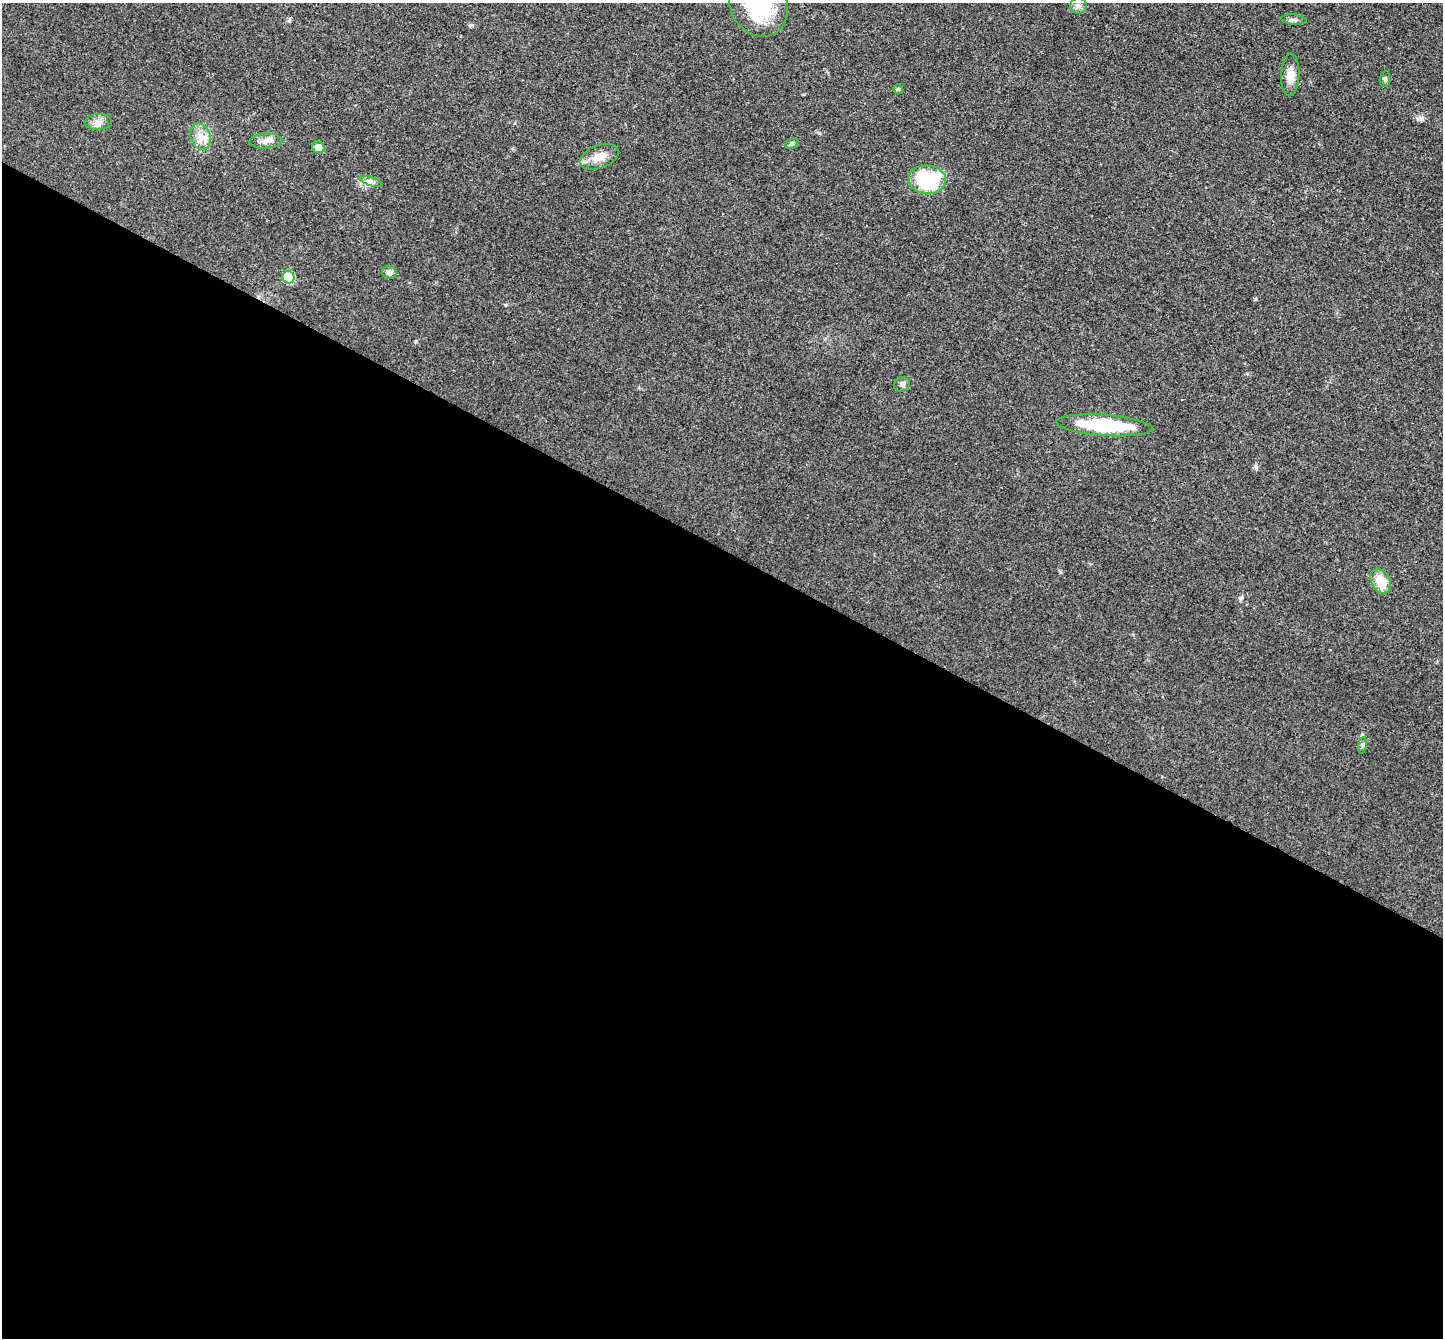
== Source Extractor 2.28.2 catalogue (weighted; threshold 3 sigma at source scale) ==
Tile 14 of 4 x 4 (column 2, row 4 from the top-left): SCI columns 1444-2884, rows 147-1482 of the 5767 x 5775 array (HDU 1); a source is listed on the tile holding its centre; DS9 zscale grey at full resolution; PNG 1445 x 1340 px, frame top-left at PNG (2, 3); each listed source drawn as its Kron ellipse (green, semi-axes under 4 px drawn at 4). Shown black and unused: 59% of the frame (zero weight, under 3 of 4 exposures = <1% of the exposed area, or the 3 px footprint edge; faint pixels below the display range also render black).
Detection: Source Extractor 2.28.2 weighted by HDU 2 'WHT'; one run over the whole footprint, this tile lists its part. Background 0.0996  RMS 0.006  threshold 0.027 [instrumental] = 3 sigma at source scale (4.5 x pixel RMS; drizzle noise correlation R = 1.50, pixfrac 1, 0.05/0.05 arcsec/px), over >= 5 px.
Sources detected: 21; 1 inside a brighter listed object's ellipse — not listed separately; the other 20 listed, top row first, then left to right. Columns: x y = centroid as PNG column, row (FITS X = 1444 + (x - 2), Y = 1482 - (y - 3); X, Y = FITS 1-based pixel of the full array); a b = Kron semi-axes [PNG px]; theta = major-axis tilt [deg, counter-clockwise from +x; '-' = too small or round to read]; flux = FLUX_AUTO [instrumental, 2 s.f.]
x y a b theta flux
759 5 33 28 -61 48
1078 6 8 8 - 2.3
1294 20 13 5 -7 1.9
1290 75 21 9 87 6.4
1385 79 8 5 81 1.2
898 89 5 5 - 0.84
98 122 13 8 2 3.6
200 137 13 9 -72 6
266 141 16 7 3 4.2
792 144 7 5 30 1
318 147 6 5 - 5.7
599 157 20 11 21 7.7
927 180 19 14 -3 46
371 181 12 3 -18 1.5
389 272 7 6 - 2.5
288 277 6 6 - 33
902 384 8 7 - 1.8
1104 425 48 10 -4 43
1381 581 13 9 -65 12
1362 745 8 4 82 1.2
Isophote crosses this tile's border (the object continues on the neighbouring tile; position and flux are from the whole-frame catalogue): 1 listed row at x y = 759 5
Unlisted compact peaks at least as high as the median listed source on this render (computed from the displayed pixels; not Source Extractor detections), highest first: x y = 1256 467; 1422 118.